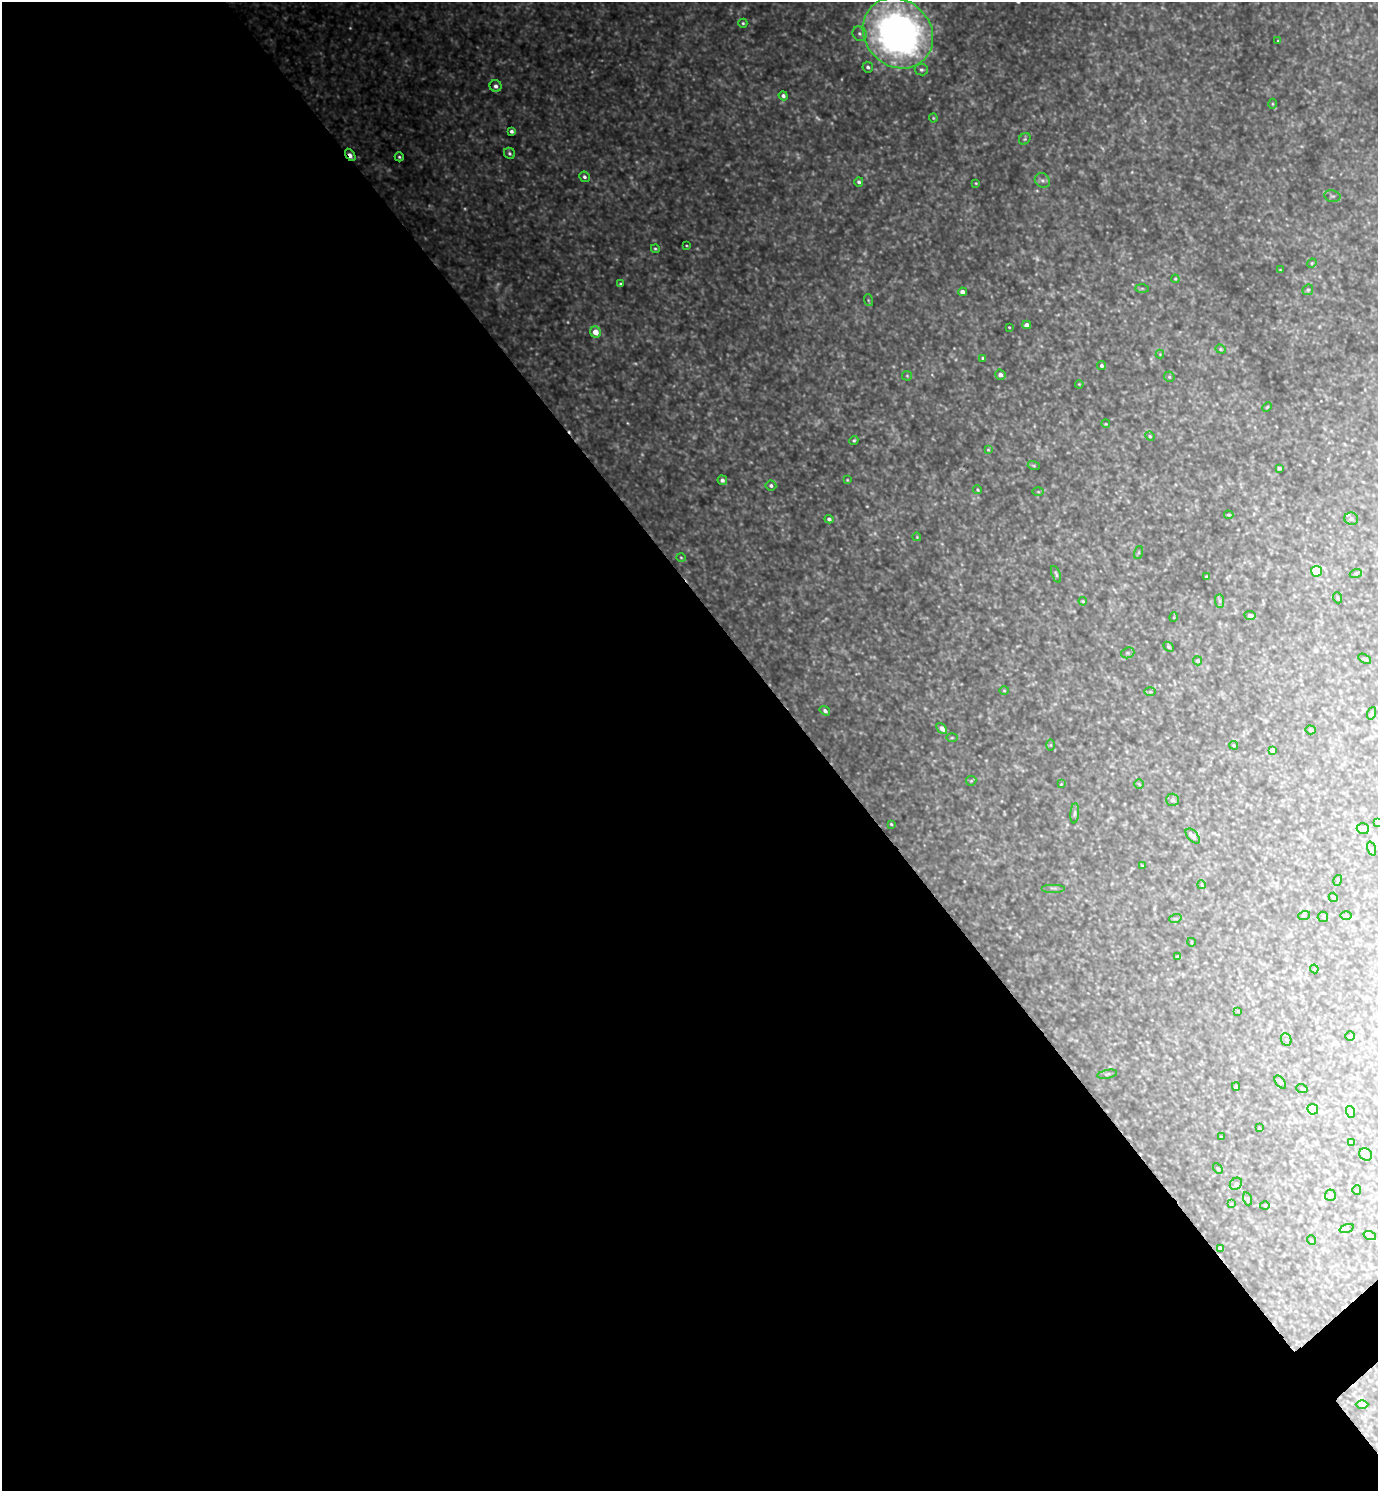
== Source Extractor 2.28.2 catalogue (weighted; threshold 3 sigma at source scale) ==
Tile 9 of 4 x 4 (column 1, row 3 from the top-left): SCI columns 160-1535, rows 1495-2983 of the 5961 x 5964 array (HDU 1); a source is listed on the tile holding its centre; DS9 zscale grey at full resolution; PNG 1380 x 1493 px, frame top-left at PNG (2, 2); each listed source drawn as its Kron ellipse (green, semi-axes under 4 px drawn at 4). Shown black and unused: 59% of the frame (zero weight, under 3 of 4 exposures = <1% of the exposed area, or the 3 px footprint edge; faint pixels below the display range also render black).
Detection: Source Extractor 2.28.2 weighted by HDU 2 'WHT'; one run over the whole footprint, this tile lists its part. Background 0.966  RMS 0.096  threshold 0.433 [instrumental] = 3 sigma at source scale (4.5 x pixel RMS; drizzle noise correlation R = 1.50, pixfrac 1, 0.05/0.05 arcsec/px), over >= 5 px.
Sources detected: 142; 12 too faint to see at this stretch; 1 cosmic-ray / hot-pixel residue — neither listed nor drawn; the other 129 listed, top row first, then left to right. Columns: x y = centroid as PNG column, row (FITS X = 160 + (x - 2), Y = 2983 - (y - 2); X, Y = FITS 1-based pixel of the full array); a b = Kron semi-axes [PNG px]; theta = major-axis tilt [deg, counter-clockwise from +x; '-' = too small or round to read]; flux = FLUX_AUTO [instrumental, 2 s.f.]
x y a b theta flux
743 23 4 4 - 14
898 33 37 33 -45 5800
860 34 7 6 - 35
1278 41 3 3 - 8.4
868 67 5 5 - 28
921 70 7 6 - 24
496 86 6 6 - 37
783 96 5 4 - 29
1273 104 5 3 - 9.2
933 118 4 4 - 10
512 131 4 4 - 28
1025 139 6 5 - 16
509 153 6 5 - 19
350 155 7 3 -57 67
399 157 5 4 - 17
584 177 5 5 - 25
1042 180 8 7 - 33
859 182 5 4 - 24
976 183 4 3 - 9.5
1332 196 8 5 -13 26
686 245 4 2 - 8.6
655 249 4 3 - 14
1312 263 5 4 - 10
1280 270 3 3 - 7.8
1175 279 4 3 - 11
621 284 4 3 - 17
1142 288 7 4 -1 17
1308 290 6 5 - 15
962 292 4 4 - 57
868 300 6 4 -72 11
1027 325 4 4 - 39
1009 327 3 2 - 7.7
595 332 6 5 - 120
1221 349 5 4 - 13
1160 354 4 4 - 8.9
983 358 3 3 - 13
1101 366 4 4 - 20
1000 375 5 5 - 45
907 376 5 5 - 11
1169 377 5 5 - 15
1079 384 4 3 - 8.5
1267 407 5 3 - 10
1106 424 4 3 - 8.6
1150 436 5 4 - 14
854 440 5 4 - 16
988 450 4 4 - 9.5
1034 466 6 4 -18 11
1279 468 4 3 - 19
722 480 5 4 - 30
847 480 4 4 - 9.9
771 486 5 5 - 25
978 490 4 4 - 13
1038 492 5 4 - 11
1229 515 5 3 - 12
829 519 4 4 - 28
1351 519 7 6 - 29
917 537 4 3 - 8.1
1139 552 6 3 71 12
681 557 5 3 - 9.2
1316 571 5 5 - 540
1356 573 6 4 19 13
1056 574 9 3 -69 17
1207 577 4 4 - 19
1338 598 5 3 - 9.2
1083 601 4 3 - 8.6
1220 601 7 4 -89 22
1250 615 6 4 -9 36
1174 617 5 3 - 8.2
1168 647 6 4 -42 16
1128 653 7 5 20 18
1365 659 7 3 -30 10
1197 661 4 4 - 21
1004 691 5 3 - 10
1150 692 6 4 0 13
825 711 6 4 -34 27
1372 713 6 4 71 13
942 728 6 4 -48 49
1310 730 5 4 - 12
952 738 6 4 0 12
1050 745 6 4 90 10
1234 745 4 3 - 10
1272 750 4 4 - 28
971 781 5 5 - 12
1061 784 3 3 - 6.7
1139 784 5 5 - 12
1172 800 6 6 - 24
1075 813 10 4 85 22
1377 822 3 3 - 11
891 824 3 3 - 10
1363 829 6 5 - 110
1193 836 9 5 -48 51
1371 848 7 4 -71 15
1142 866 4 3 - 9.7
1338 880 5 3 - 9.4
1202 885 4 3 - 10
1053 888 12 2 0 19
1333 897 5 4 - 23
1346 915 6 4 0 13
1304 916 6 3 20 12
1323 917 5 5 - 15
1175 919 6 4 18 14
1191 942 4 3 - 7.9
1178 957 4 3 - 28
1314 969 4 3 - 10
1238 1011 4 4 - 7.5
1350 1036 5 5 - 11
1286 1040 6 5 - 19
1107 1074 10 3 10 13
1280 1082 7 4 -54 15
1236 1086 4 4 - 11
1302 1089 6 3 -19 8.7
1313 1109 5 5 - 270
1351 1112 6 4 -72 13
1259 1128 3 2 - 9
1221 1137 3 2 - 8.6
1352 1142 4 4 - 9.6
1366 1155 7 5 -38 58
1218 1169 5 4 - 14
1236 1184 7 5 44 19
1357 1190 5 4 - 10
1330 1195 6 5 - 25
1248 1199 7 4 -72 14
1231 1204 4 4 - 7.2
1265 1205 5 3 - 8.7
1347 1228 7 3 19 13
1370 1236 6 4 -19 14
1311 1240 5 3 - 7.6
1220 1248 4 3 - 21
1362 1405 6 4 0 12
Overlapping masked pixels (flux is a lower limit): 1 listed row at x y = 350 155
Isophote crosses this tile's border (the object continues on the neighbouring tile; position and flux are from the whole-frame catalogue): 2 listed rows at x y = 898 33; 1377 822
Unlisted compact peaks at least as high as the median listed source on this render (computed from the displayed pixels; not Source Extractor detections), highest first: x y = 1144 229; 1132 172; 929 98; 1040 310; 932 375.